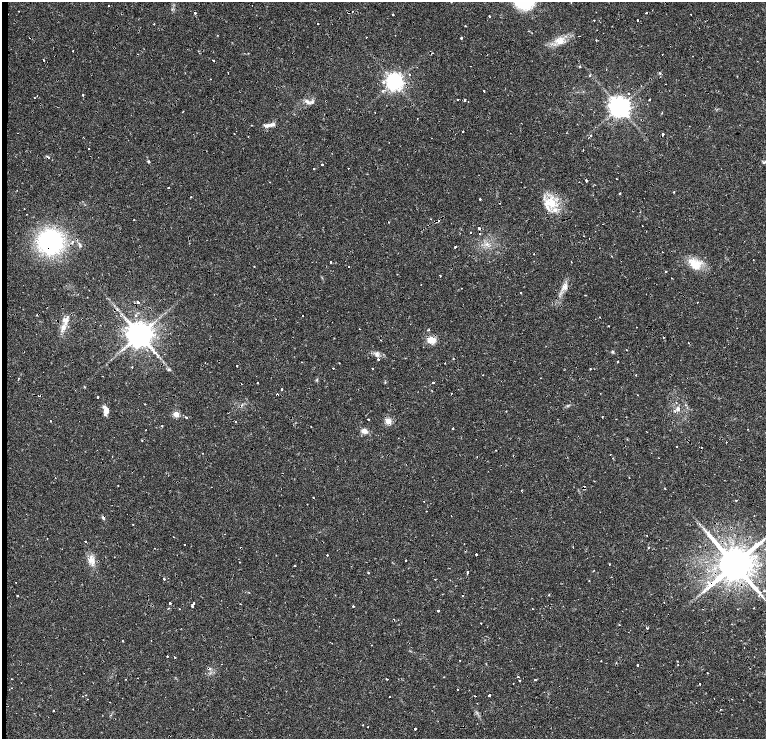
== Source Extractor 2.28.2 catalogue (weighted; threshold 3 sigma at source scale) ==
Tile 5 of 4 x 3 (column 1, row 2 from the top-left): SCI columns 287-1814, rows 1608-3081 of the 6634 x 4695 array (HDU 1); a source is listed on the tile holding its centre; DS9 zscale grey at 2 x 2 block average (1 PNG px = mean of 2 x 2 image px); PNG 768 x 741 px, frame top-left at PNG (2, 2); no overlay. Shown black and unused: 2% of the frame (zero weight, under 2 of 4 exposures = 5% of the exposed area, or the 3 px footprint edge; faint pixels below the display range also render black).
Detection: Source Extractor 2.28.2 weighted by HDU 2 'WHT'; one run over the whole footprint, this tile lists its part. Background 0.0253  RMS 0.0041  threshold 0.0185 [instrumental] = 3 sigma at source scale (4.5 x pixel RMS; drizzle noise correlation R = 1.50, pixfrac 1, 0.0396/0.0396 arcsec/px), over >= 5 px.
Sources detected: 240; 25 cosmic-ray / hot-pixel residue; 1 long thin detection or spike segment (spike, bleed or trail) — not listed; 3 inside a brighter listed object's ellipse — not listed separately; the other 211 listed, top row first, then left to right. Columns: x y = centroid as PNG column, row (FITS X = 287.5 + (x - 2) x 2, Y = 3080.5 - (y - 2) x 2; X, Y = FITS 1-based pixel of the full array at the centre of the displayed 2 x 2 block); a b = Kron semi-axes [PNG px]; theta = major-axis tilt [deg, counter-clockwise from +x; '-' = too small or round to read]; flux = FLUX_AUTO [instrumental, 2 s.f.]
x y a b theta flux
571 3 2 2 - 0.6
109 6 2 2 - 0.62
348 12 2 2 - 0.76
195 13 2 2 - 3.5
690 14 2 2 - 0.34
393 15 2 2 - 4.7
489 16 2 2 - 1.3
594 20 2 2 - 0.96
637 20 2 2 - 2.6
154 24 2 2 - 2.1
318 24 2 2 - 2.6
465 26 2 2 - 0.8
217 35 2 2 - 0.37
461 38 2 2 - 0.96
596 40 2 2 - 0.64
560 41 11 7 28 8.5
73 51 2 2 - 1.7
662 54 2 2 - 0.4
692 56 2 2 - 0.29
44 60 2 2 - 1.2
757 61 2 2 - 0.36
471 66 2 2 - 1.2
580 66 3 3 - 0.62
228 73 2 2 - 0.44
659 73 4 3 - 0.97
409 74 2 2 - 2.5
590 75 2 2 - 0.88
210 79 2 2 - 0.29
383 82 2 2 - 3.7
394 82 4 4 - 510
383 91 3 3 - 1.3
484 91 2 2 - 2.2
628 93 2 2 - 1.7
82 95 2 2 - 1.5
34 98 2 2 - 1.9
457 99 3 2 - 0.62
650 99 2 2 - 0.88
465 100 2 2 - 3.5
307 101 7 4 -45 2.7
468 101 2 2 - 0.37
312 102 4 3 - 1.5
619 107 5 5 - 840
272 124 12 5 11 5
251 125 2 2 - 0.39
463 131 2 2 - 1.9
234 134 2 2 - 0.34
663 134 2 2 - 8.2
248 136 2 2 - 0.33
591 136 2 2 - 1.7
89 149 2 2 - 2
583 150 2 2 - 0.55
148 161 4 3 - 1.1
764 162 5 2 - 1.1
322 164 2 2 - 2.7
348 168 2 2 - 0.93
314 169 2 2 - 1.9
617 179 2 2 - 1.2
586 180 2 2 - 4.2
270 182 2 2 - 0.43
168 187 2 2 - 0.67
674 192 2 2 - 0.76
619 193 2 2 - 1.1
480 199 2 2 - 1.6
552 203 13 11 -67 19
640 212 2 2 - 0.45
26 214 2 2 - 0.3
134 220 2 2 - 0.95
642 226 2 2 - 0.29
479 228 2 2 - 6.5
646 231 2 2 - 0.65
471 232 2 2 - 1.4
480 233 2 2 - 1.5
50 242 27 26 - 110
487 244 5 3 - 2
455 247 2 2 - 1.4
330 262 2 2 - 4.9
571 262 2 2 - 0.42
695 264 17 12 -25 16
254 266 2 2 - 1.1
349 266 2 2 - 1.1
666 271 2 2 - 1.2
440 276 2 2 - 1.4
671 278 2 2 - 0.6
565 287 6 5 - 3.9
521 293 2 2 - 1.7
585 295 2 2 - 0.53
138 302 3 2 - 4
697 302 2 2 - 0.58
136 315 3 2 - 0.86
302 316 2 2 - 0.4
68 317 3 3 - 1.4
609 326 2 2 - 0.75
64 327 9 5 81 5.6
359 329 2 2 - 0.36
429 329 2 2 - 0.82
139 334 6 6 - 1700
663 337 2 2 - 0.92
431 340 10 7 0 9.3
626 350 2 2 - 0.45
612 352 4 3 - 1.1
376 354 5 4 - 2.5
378 359 2 2 - 1.5
453 359 2 2 - 0.54
618 362 2 2 - 1.5
339 363 2 2 - 0.47
237 366 2 2 - 1.2
132 367 2 2 - 0.77
333 368 2 2 - 1.2
168 369 4 2 - 0.92
372 369 2 2 - 0.78
483 375 2 2 - 2
636 375 2 2 - 0.98
19 378 2 2 - 0.5
433 382 2 2 - 2.9
257 383 2 2 - 3.8
282 389 2 2 - 3.1
451 393 2 2 - 1
277 394 2 2 - 3.3
638 395 2 2 - 0.78
98 397 2 2 - 10
145 404 2 2 - 0.49
678 409 6 5 - 3.2
106 410 8 5 89 8
176 414 3 3 - 26
186 417 2 2 - 3.4
602 417 2 2 - 1.1
368 419 2 2 - 3.7
50 421 2 2 - 0.41
388 421 3 3 - 27
236 422 2 2 - 5.5
162 426 2 2 - 0.7
453 428 2 2 - 1.2
364 431 5 4 - 5.9
676 446 2 2 - 0.67
701 447 2 2 - 0.39
203 453 2 2 - 0.36
613 458 2 2 - 0.46
55 478 2 2 - 0.35
665 488 2 2 - 1.1
522 490 2 2 - 0.82
313 497 2 2 - 0.56
736 500 2 2 - 3
424 501 2 2 - 0.4
307 504 2 2 - 0.38
426 511 2 2 - 0.43
754 515 2 2 - 0.51
103 517 5 3 - 1.5
133 524 2 2 - 0.42
225 534 2 2 - 0.34
173 537 2 2 - 0.37
47 538 2 2 - 0.33
85 541 2 2 - 1
184 544 2 2 - 0.53
648 547 2 2 - 0.89
476 554 2 2 - 4.2
327 555 2 2 - 0.84
92 560 12 7 -53 7.2
406 560 2 2 - 1.2
609 564 2 2 - 0.63
734 564 9 8 - 4000
295 566 2 2 - 1.4
467 572 2 2 - 4.5
368 573 2 2 - 0.87
611 577 2 2 - 0.36
164 579 2 2 - 2.4
435 579 2 2 - 0.71
16 582 2 2 - 0.28
764 591 3 2 - 0.7
442 594 2 2 - 0.45
549 595 2 2 - 1.1
17 596 2 2 - 1.8
463 596 2 2 - 1.1
170 603 2 2 - 3.1
194 603 5 2 - 1.5
664 603 2 2 - 0.36
192 606 2 2 - 1.7
353 606 2 2 - 0.85
754 608 2 2 - 1
532 609 2 2 - 1.5
438 611 2 2 - 2.1
481 623 2 2 - 4.8
619 625 2 2 - 0.81
647 628 3 2 - 0.92
122 641 2 2 - 0.69
371 645 2 2 - 0.55
167 656 2 2 - 1.3
175 657 2 2 - 0.72
601 661 2 2 - 0.37
677 661 2 2 - 0.39
637 665 2 2 - 3
678 665 2 2 - 0.38
209 668 3 2 - 4.1
707 673 2 2 - 0.77
518 677 2 2 - 0.5
12 679 2 2 - 0.84
126 679 2 2 - 0.34
387 679 2 2 - 2.1
519 680 2 2 - 1.4
535 680 2 2 - 1.6
513 683 2 2 - 1.3
700 684 2 2 - 3.1
458 690 2 2 - 0.63
86 695 2 2 - 1.8
489 695 2 2 - 3.9
83 696 2 2 - 0.36
389 696 2 2 - 0.41
475 696 2 2 - 1.1
714 698 2 2 - 0.29
53 711 2 2 - 3.6
368 727 2 2 - 0.49
415 729 2 2 - 5.4
Overlapping masked pixels (flux is a lower limit): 11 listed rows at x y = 348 12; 195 13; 663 134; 586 180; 479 228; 480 233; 50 242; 277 394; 103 517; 734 564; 209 668
Diffuse or blended objects may show on this block-average render without a row.